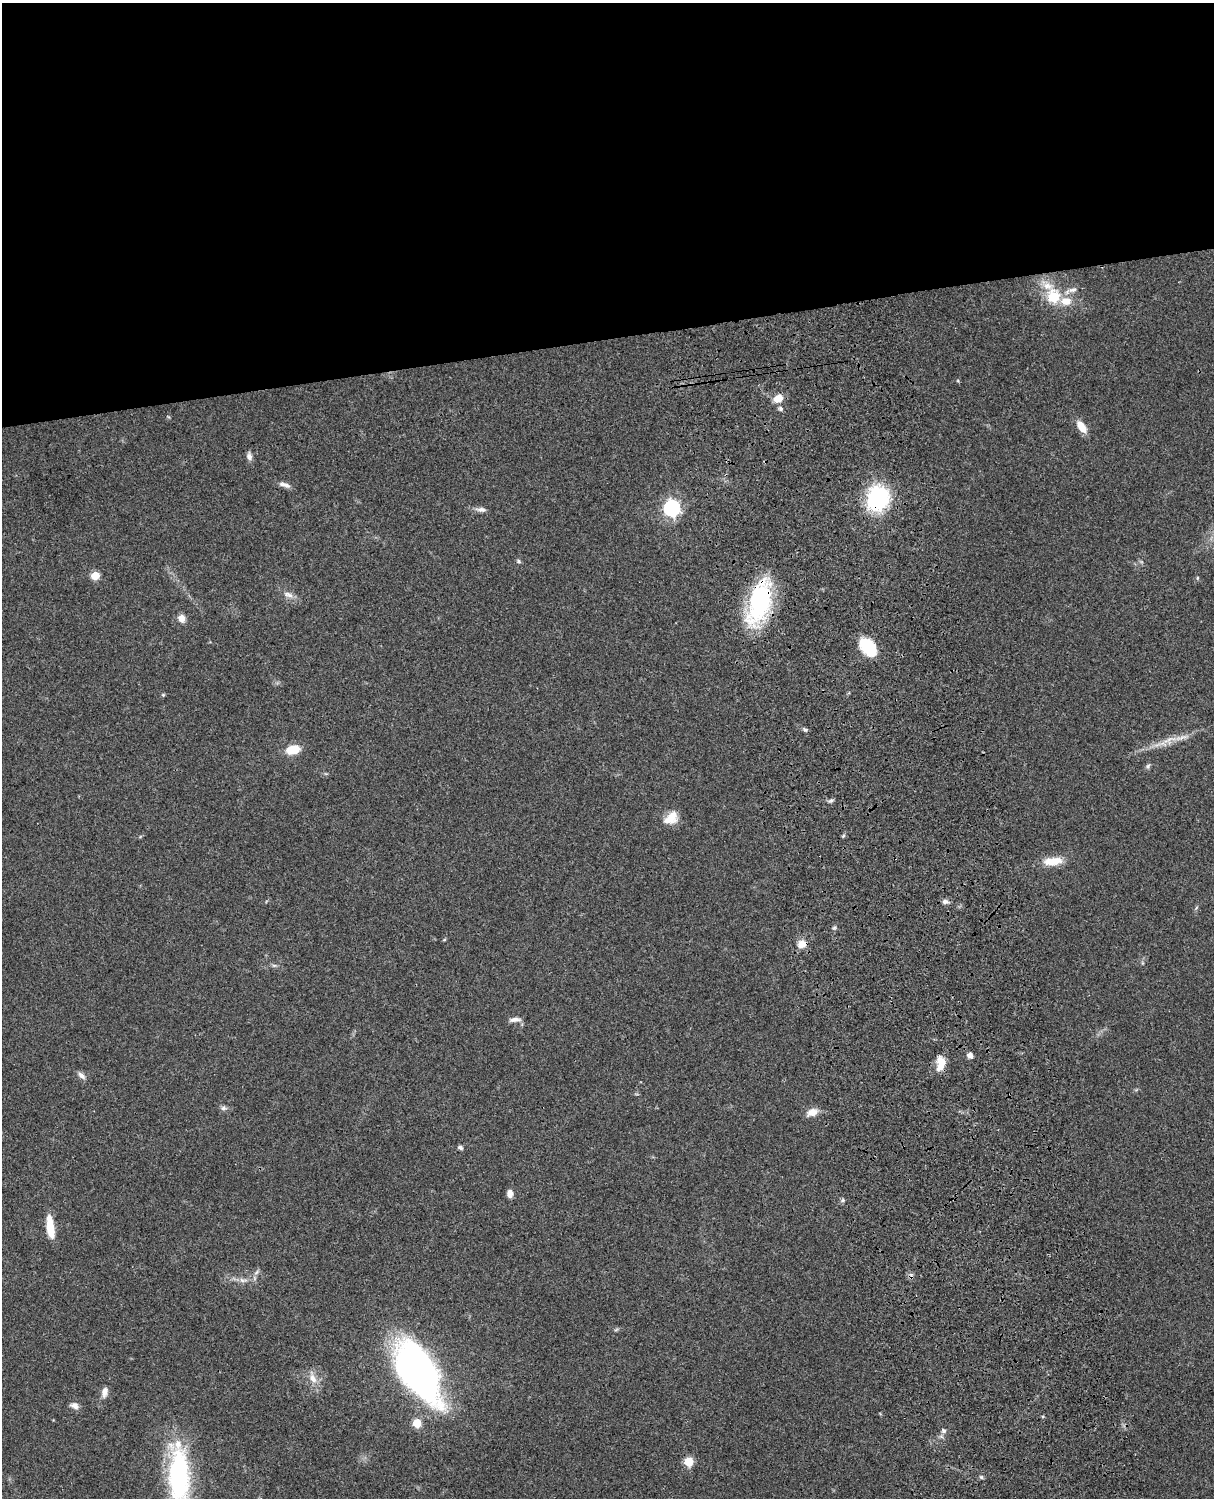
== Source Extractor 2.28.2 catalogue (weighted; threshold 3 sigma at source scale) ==
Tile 2 of 4 x 3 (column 2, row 1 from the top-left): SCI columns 1334-2545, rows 3269-4764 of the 5089 x 4927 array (HDU 1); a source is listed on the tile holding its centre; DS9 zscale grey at full resolution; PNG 1216 x 1500 px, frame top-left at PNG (2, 3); no overlay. Shown black and unused: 23% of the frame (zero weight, under 3 of 4 exposures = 6% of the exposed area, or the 3 px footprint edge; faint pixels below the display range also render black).
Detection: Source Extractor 2.28.2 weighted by HDU 2 'WHT'; one run over the whole footprint, this tile lists its part. Background 0.0759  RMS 0.0057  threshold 0.0257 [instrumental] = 3 sigma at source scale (4.5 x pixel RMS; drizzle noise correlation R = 1.50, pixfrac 1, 0.05/0.05 arcsec/px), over >= 5 px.
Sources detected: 54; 1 cosmic-ray / hot-pixel residue — not listed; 1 inside a brighter listed object's ellipse — not listed separately; the other 52 listed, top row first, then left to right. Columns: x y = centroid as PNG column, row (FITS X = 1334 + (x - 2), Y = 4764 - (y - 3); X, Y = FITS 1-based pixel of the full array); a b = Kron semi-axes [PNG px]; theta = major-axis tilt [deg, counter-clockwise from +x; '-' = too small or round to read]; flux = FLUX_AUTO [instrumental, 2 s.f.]
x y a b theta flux
1072 290 14 7 14 3.2
1054 296 10 6 -62 36
1066 301 16 12 2 8
778 398 10 8 22 6.8
780 408 6 5 - 1.4
1082 427 15 8 -55 7.2
249 456 10 7 -80 2.3
284 485 17 6 -17 2.8
877 498 10 8 72 220
672 508 7 7 - 160
481 509 13 6 -7 2.5
519 561 6 5 - 0.92
95 576 5 5 - 17
1197 578 5 3 - 0.56
288 595 15 7 -21 3.4
760 602 55 23 73 60
181 618 10 8 -67 3.8
868 647 20 13 -50 22
163 695 5 4 - 0.63
805 729 7 5 -33 1
1181 737 24 6 18 6.1
293 750 14 9 13 11
1148 766 7 6 - 1.2
831 801 8 4 9 1.2
671 818 18 13 42 8.2
1053 861 26 10 5 9.5
945 901 9 6 0 1.9
834 928 6 4 19 0.79
444 940 6 3 19 0.52
801 944 12 9 18 5
274 965 6 4 0 1
515 1020 15 5 6 2.7
970 1055 7 6 - 2.3
941 1062 13 9 -59 6.7
81 1075 12 6 -42 2.4
224 1108 9 6 -7 1.6
812 1112 15 9 24 4.8
460 1147 7 5 -25 1.3
510 1193 8 6 -87 3.5
843 1200 6 5 - 0.97
50 1227 27 8 -83 11
256 1272 8 4 46 1.3
243 1280 14 6 -4 3.2
418 1370 52 25 -60 300
313 1378 15 9 -55 5.2
105 1392 14 8 79 3.4
75 1406 10 7 -23 3.2
417 1423 5 5 - 20
944 1431 7 6 - 1.4
688 1462 5 5 - 23
179 1475 66 23 -87 85
981 1477 6 5 - 0.94
Overlapping masked pixels (flux is a lower limit): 3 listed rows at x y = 877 498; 760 602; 801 944
Isophote crosses this tile's border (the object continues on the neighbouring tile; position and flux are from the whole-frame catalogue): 1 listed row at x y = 179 1475